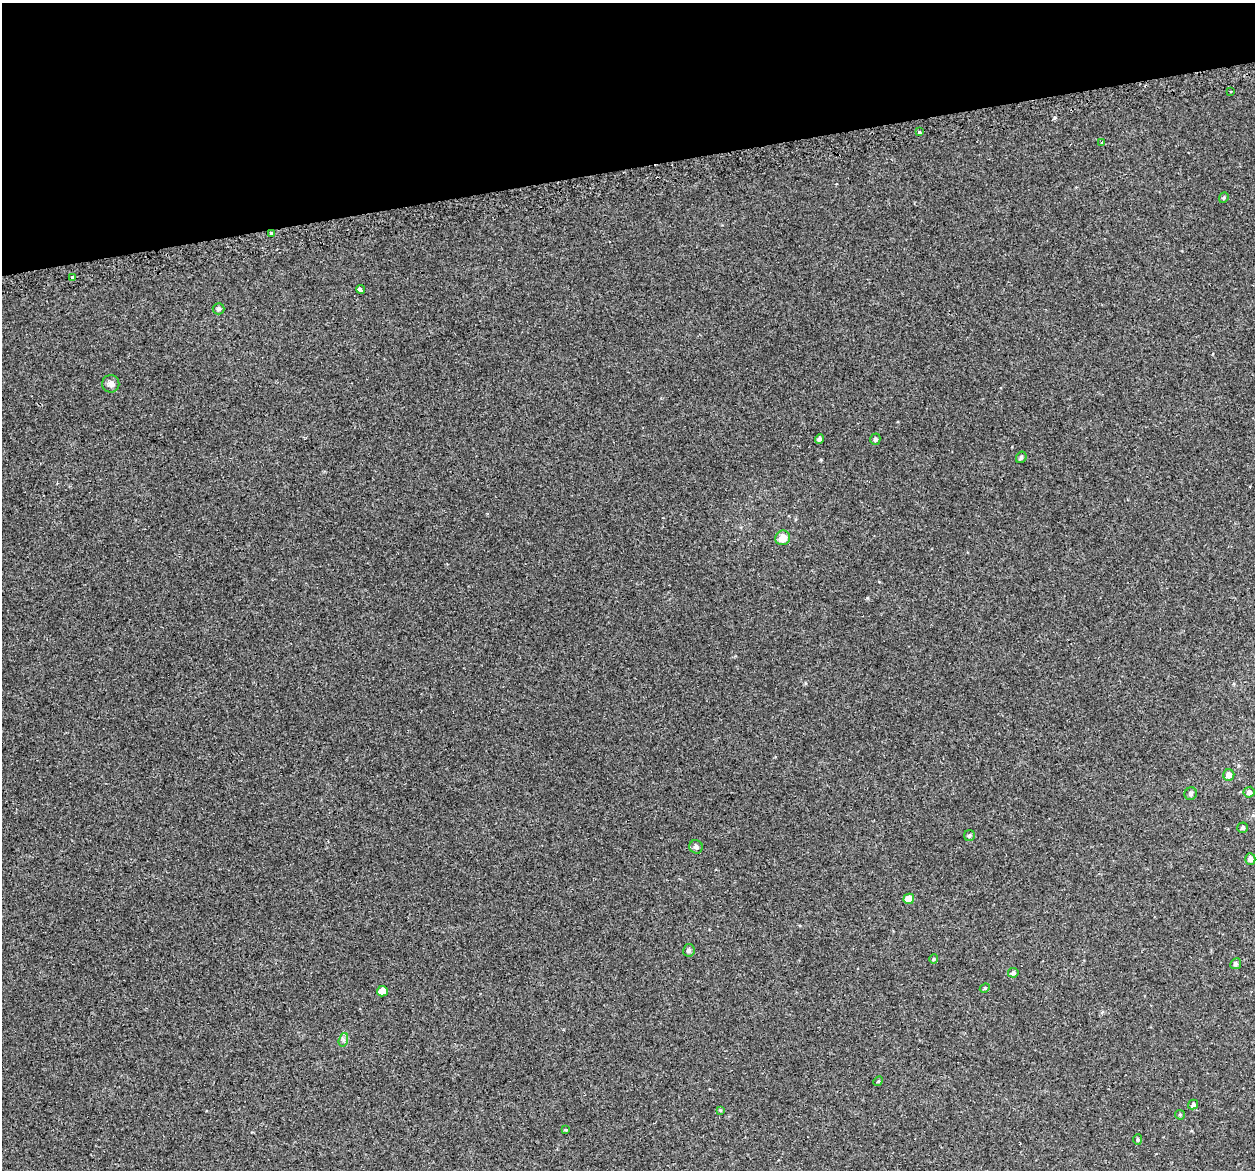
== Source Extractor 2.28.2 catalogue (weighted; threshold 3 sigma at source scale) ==
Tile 3 of 4 x 4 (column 3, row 1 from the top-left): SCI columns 2549-3801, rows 3626-4793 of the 5097 x 4867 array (HDU 1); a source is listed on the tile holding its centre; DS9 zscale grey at full resolution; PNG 1257 x 1172 px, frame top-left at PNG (2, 3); each listed source drawn as its Kron ellipse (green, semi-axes under 4 px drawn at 4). Shown black and unused: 14% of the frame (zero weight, under 2 of 3 exposures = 3% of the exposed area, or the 3 px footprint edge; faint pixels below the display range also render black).
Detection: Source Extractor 2.28.2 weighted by HDU 2 'WHT'; one run over the whole footprint, this tile lists its part. Background 0.00356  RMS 0.0041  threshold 0.0185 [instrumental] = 3 sigma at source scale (4.5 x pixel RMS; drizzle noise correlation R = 1.50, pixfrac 1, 0.0396/0.0396 arcsec/px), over >= 5 px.
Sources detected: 35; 1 cosmic-ray / hot-pixel residue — neither listed nor drawn; the other 34 listed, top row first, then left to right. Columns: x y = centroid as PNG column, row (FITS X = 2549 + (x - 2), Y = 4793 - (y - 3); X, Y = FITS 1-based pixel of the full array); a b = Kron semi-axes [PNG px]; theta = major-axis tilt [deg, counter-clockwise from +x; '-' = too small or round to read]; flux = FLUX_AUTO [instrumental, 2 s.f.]
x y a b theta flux
1230 92 3 3 - 1.1
919 132 3 3 - 0.52
1102 142 3 2 - 0.51
1224 198 6 4 69 0.53
271 234 3 3 - 2.9
73 278 3 3 - 8.6
360 289 4 3 - 3.3
219 309 6 5 - 0.89
111 384 9 8 - 1.8
819 439 5 4 - 1.2
875 439 6 5 - 0.91
1021 457 6 5 - 0.8
783 538 7 7 - 4.6
1229 775 6 5 - 2.5
1249 792 5 5 - 1.3
1191 794 6 6 - 1.1
1242 828 5 5 - 0.81
969 835 5 5 - 0.71
696 847 7 6 - 1.3
1250 859 5 5 - 1.5
909 899 5 5 - 4.2
689 950 6 5 - 1
934 959 5 4 - 0.48
1236 964 5 5 - 0.93
1013 973 5 4 - 0.92
985 988 5 4 - 0.54
382 991 5 5 - 4.3
343 1040 7 4 72 0.88
878 1081 5 4 - 0.49
1193 1105 5 4 - 1
720 1110 4 4 - 0.46
1180 1115 5 4 - 0.49
566 1130 3 3 - 1.3
1138 1140 5 4 - 0.59
Overlapping masked pixels (flux is a lower limit): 1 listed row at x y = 73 278